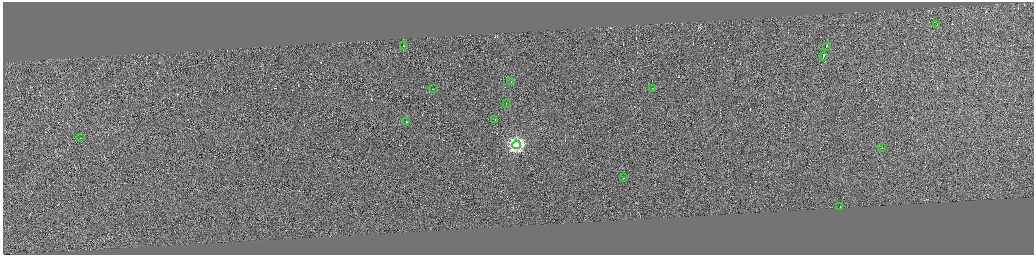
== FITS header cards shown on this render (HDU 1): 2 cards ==
NAXIS1  =                 4125
NAXIS2  =                 1010

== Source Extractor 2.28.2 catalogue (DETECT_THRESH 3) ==
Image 4125 x 1010 px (HDU 1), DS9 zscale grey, zoomed out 1/4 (1 PNG px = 4 x 4 image px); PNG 1036 x 257 px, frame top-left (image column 3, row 1008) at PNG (3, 2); each listed source drawn as its Kron ellipse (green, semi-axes under 4 px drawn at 4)
Background 0.0884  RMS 3.8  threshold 11.5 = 3 sigma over >= 5 px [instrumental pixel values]
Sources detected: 313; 298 cannot appear on this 1/4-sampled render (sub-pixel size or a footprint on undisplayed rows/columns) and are neither listed nor drawn; the other 15 listed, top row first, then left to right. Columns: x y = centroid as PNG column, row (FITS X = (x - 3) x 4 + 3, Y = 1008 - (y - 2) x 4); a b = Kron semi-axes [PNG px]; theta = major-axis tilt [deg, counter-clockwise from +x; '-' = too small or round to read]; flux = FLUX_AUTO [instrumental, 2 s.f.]
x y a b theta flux
937 24 2 1 - 16000
404 45 2 1 - 19000
826 46 3 1 - 19000
823 56 2 1 - 18000
511 81 2 1 - 8300
433 88 2 1 - 15000
653 88 2 1 - 8000
506 103 2 1 - 10000
495 119 2 1 - 16000
407 121 2 1 - 19000
80 137 2 1 - 17000
516 144 4 4 - 660000
882 147 2 1 - 16000
624 177 2 1 - 20000
840 206 2 1 - 38000
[298 sub-pixel or undisplayed-footprint detections neither listed nor drawn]